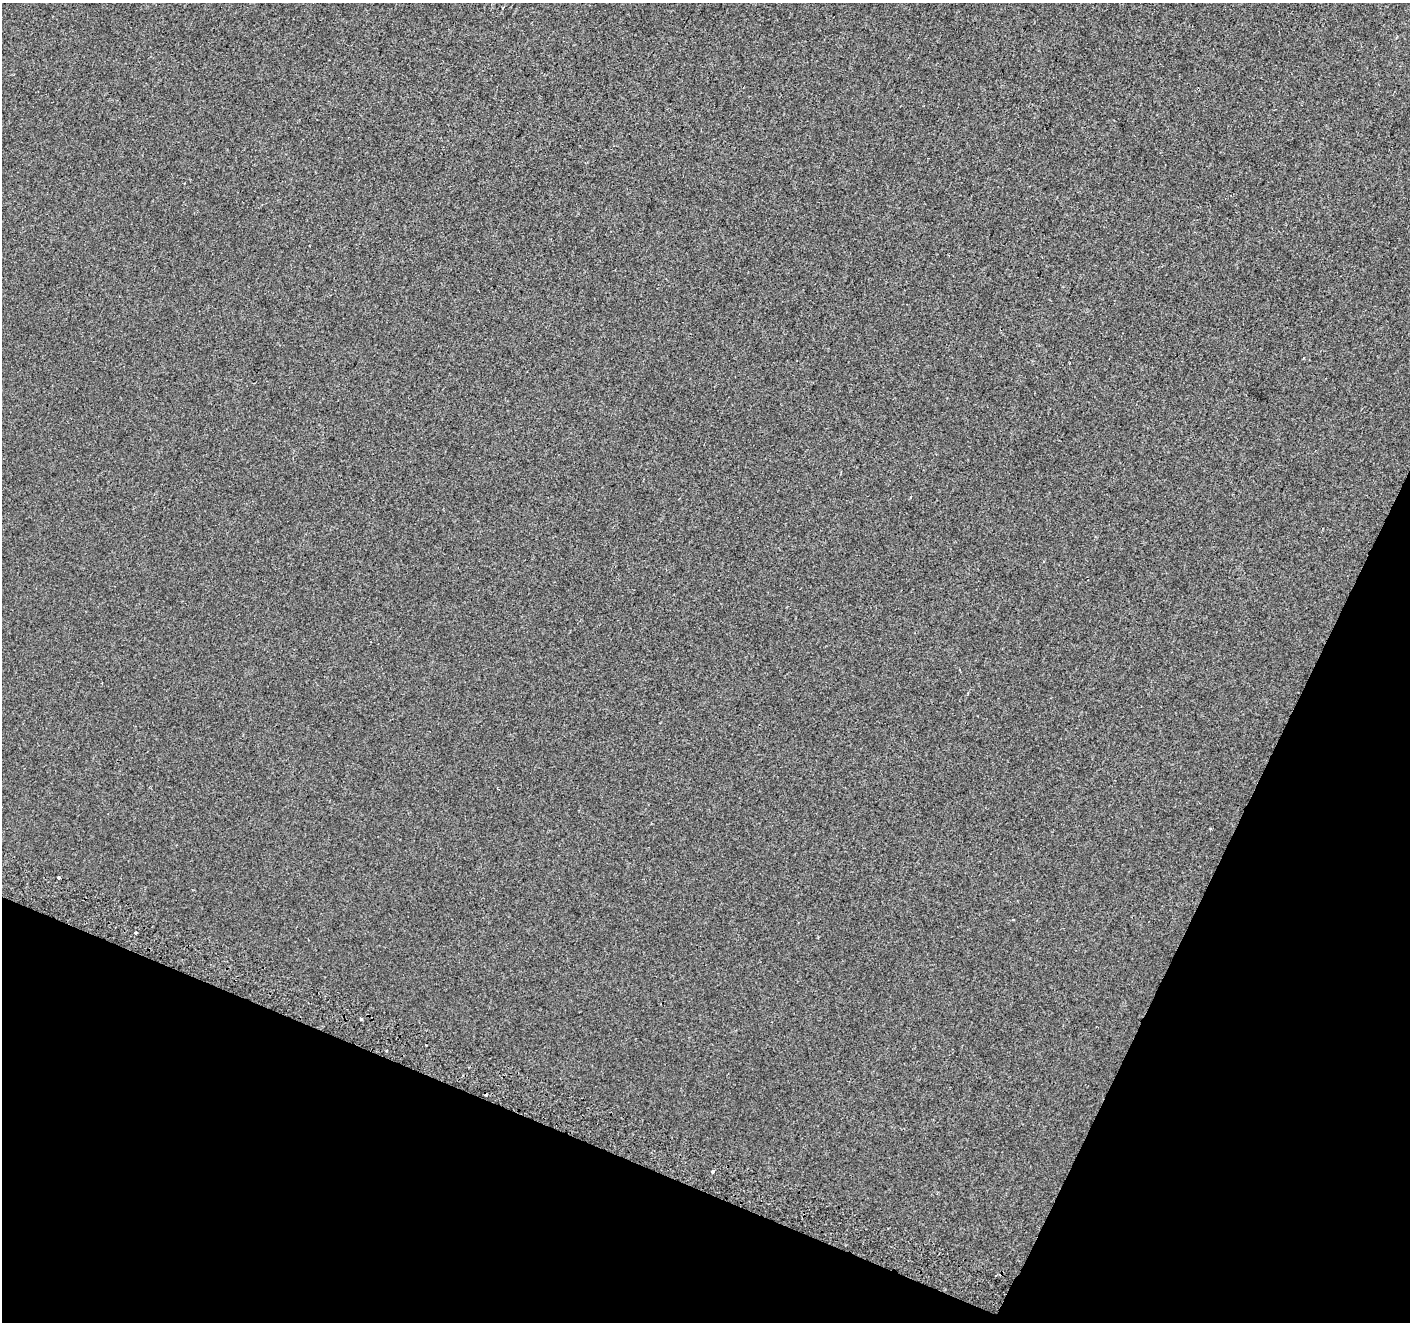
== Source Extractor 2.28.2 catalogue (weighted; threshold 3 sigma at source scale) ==
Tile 15 of 4 x 4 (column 3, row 4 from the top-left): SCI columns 2834-4241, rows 246-1565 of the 5675 x 5835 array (HDU 1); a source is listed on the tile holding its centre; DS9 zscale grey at full resolution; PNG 1412 x 1324 px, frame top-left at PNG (2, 3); no overlay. Shown black and unused: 21% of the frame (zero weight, under 2 of 3 exposures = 2% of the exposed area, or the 3 px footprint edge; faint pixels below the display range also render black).
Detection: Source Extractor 2.28.2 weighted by HDU 2 'WHT'; one run over the whole footprint, this tile lists its part. Background -3.72e-04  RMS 0.0035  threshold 0.0159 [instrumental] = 3 sigma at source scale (4.5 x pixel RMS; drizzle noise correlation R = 1.50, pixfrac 1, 0.0396/0.0396 arcsec/px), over >= 5 px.
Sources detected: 7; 1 cosmic-ray / hot-pixel residue — not listed; the other 6 listed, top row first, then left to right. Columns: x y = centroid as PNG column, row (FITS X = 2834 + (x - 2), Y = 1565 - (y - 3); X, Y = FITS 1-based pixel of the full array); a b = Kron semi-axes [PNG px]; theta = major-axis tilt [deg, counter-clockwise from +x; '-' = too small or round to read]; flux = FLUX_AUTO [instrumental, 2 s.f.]
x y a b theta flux
1304 358 3 2 - 0.3
59 877 3 3 - 1.9
1013 919 3 2 - 0.5
135 933 3 3 - 0.64
361 1019 3 3 - 0.6
713 1171 4 3 - 2.6